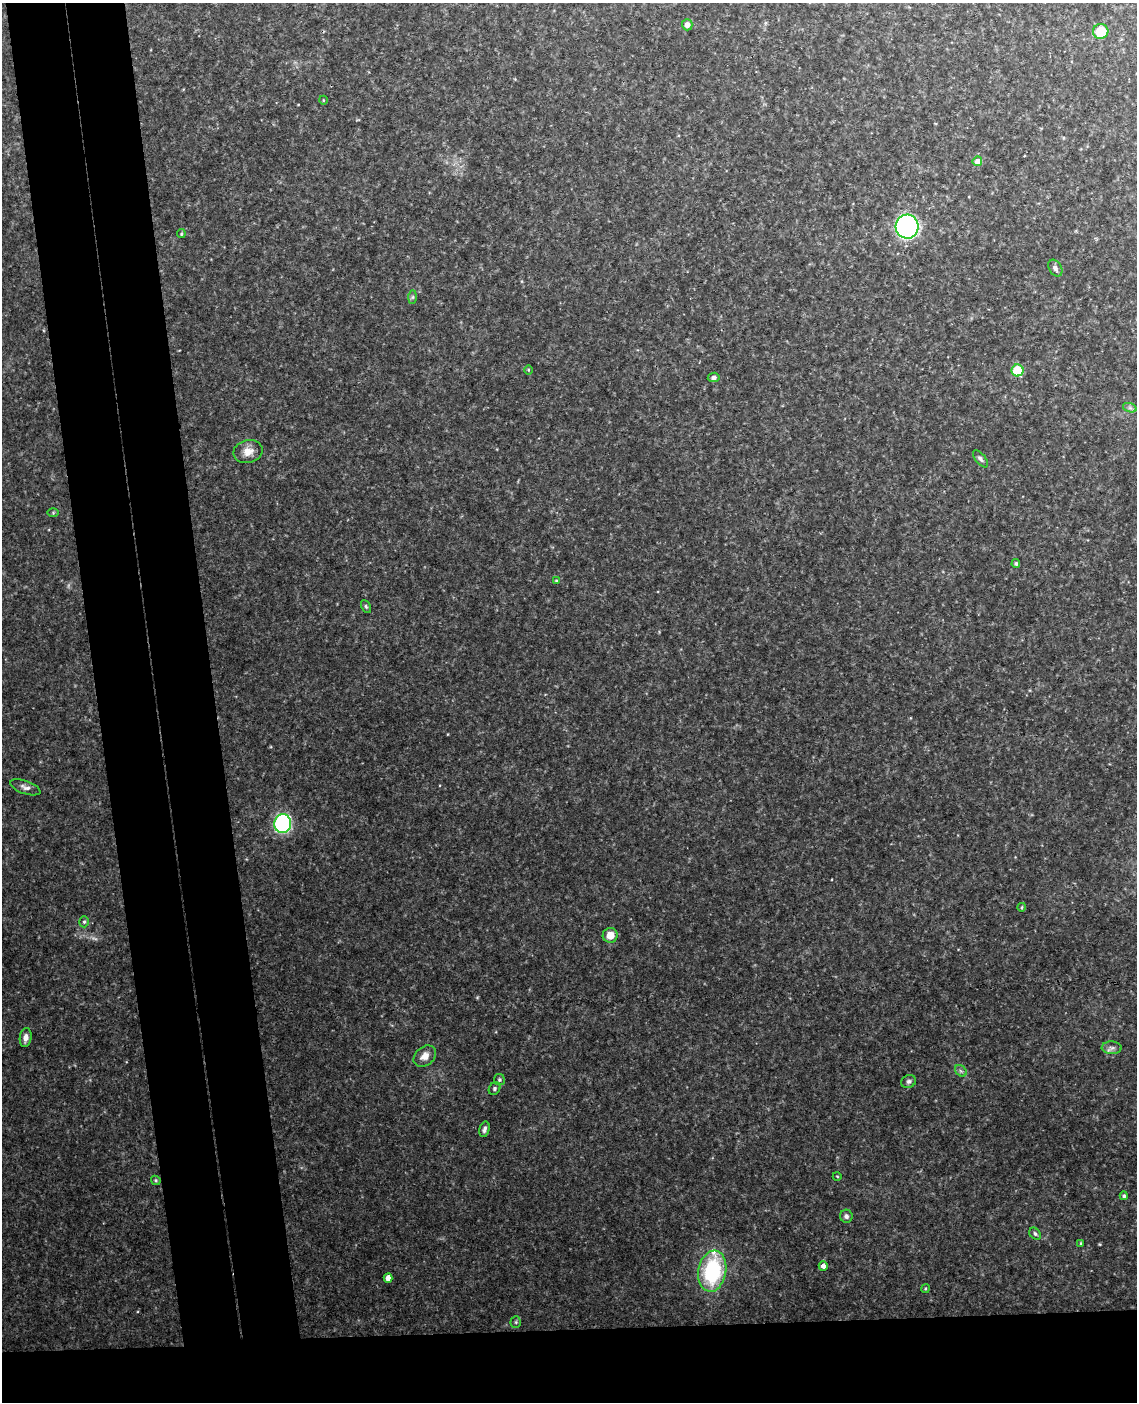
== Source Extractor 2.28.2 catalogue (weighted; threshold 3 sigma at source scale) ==
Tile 11 of 4 x 3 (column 3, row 3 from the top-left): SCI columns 2327-3461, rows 243-1642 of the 4651 x 4581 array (HDU 1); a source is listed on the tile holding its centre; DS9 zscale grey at full resolution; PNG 1139 x 1404 px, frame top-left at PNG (2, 3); each listed source drawn as its Kron ellipse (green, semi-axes under 4 px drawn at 4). Shown black and unused: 15% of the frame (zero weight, under 3 of 4 exposures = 6% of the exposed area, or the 3 px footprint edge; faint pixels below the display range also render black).
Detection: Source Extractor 2.28.2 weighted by HDU 2 'WHT'; one run over the whole footprint, this tile lists its part. Background 0.131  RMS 0.011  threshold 0.0473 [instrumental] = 3 sigma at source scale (4.5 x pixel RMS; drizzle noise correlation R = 1.50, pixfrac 1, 0.05/0.05 arcsec/px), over >= 5 px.
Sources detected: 44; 1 too faint to see at this stretch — neither listed nor drawn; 1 inside a brighter listed object's ellipse — not listed separately; the other 42 listed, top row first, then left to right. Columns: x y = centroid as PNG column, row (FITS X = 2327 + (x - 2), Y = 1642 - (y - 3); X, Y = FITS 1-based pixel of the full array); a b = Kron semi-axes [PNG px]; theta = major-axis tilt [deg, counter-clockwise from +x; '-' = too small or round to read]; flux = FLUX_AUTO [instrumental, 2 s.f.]
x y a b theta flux
687 25 5 5 - 5.3
1101 31 7 7 - 30
323 100 4 3 - 0.7
977 161 5 4 - 9.2
907 227 12 11 - 290
181 234 4 4 - 1.1
1055 268 9 6 -59 3.5
412 297 7 4 89 1.8
528 370 5 3 - 0.96
1017 370 6 6 - 36
714 377 6 4 9 2.6
1130 408 7 4 -18 2.1
248 452 15 11 13 11
981 459 10 5 -49 2.7
53 513 6 4 1 1.2
1016 564 4 4 - 1.8
556 581 4 4 - 0.93
366 606 7 4 -63 1.6
25 787 16 6 -20 4.9
283 824 9 8 - 220
1022 907 4 3 - 1
84 922 5 4 - 1.8
610 935 7 7 - 11
26 1038 9 6 82 5.3
1112 1048 10 6 -3 3.6
425 1056 12 9 39 9.2
961 1071 6 5 - 2.1
499 1080 5 5 - 2
909 1081 7 6 - 2.7
495 1089 7 5 52 2.2
484 1129 8 5 74 2.8
837 1176 4 3 - 0.83
156 1180 5 4 - 1.4
1124 1196 4 4 - 1.8
846 1216 6 6 - 2.9
1035 1234 7 5 -47 2.1
1081 1243 3 3 - 1
823 1266 5 4 - 5.1
712 1271 21 14 80 95
388 1278 5 4 - 8.4
925 1289 4 3 - 1
516 1322 5 5 - 1.5